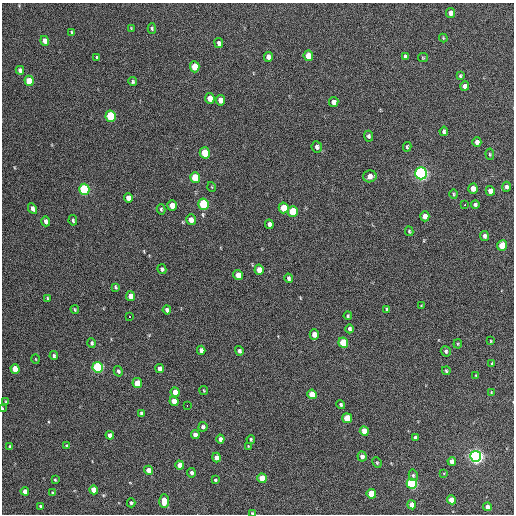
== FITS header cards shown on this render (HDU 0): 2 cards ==
NAXIS1  =                  512 / Axis length
NAXIS2  =                  512 / Axis length

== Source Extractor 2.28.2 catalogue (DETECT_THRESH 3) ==
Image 512 x 512 px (HDU 0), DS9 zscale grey, 1 PNG px = 1 image px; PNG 516 x 516 px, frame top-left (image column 1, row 512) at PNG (2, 3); each listed source drawn as its Kron ellipse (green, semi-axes under 4 px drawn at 4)
Background 394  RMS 19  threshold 57.6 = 3 sigma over >= 5 px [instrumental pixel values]
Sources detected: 133; all 133 listed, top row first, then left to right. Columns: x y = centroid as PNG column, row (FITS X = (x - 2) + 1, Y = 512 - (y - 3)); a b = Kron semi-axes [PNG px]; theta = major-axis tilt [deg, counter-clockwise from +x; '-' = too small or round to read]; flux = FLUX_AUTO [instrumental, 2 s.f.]
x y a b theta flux
450 13 5 4 - 5400
131 28 4 3 - 1100
152 28 5 4 - 2000
72 32 4 3 - 1700
443 38 4 4 - 1300
45 41 5 4 - 6900
219 43 5 4 - 4000
308 56 5 4 - 15000
405 56 4 3 - 3000
268 57 5 4 - 5200
97 58 4 3 - 1700
423 58 5 4 - 1400
195 67 5 5 - 23000
20 70 4 4 - 4000
460 76 4 3 - 1800
29 81 5 4 - 29000
133 82 4 4 - 2100
465 86 5 4 - 6200
210 98 5 4 - 14000
221 100 5 4 - 10000
334 102 5 4 - 5500
111 116 5 5 - 69000
444 131 4 3 - 3000
368 136 5 4 - 2800
477 142 5 4 - 5400
317 147 5 5 - 3700
407 147 5 3 - 1500
205 153 5 5 - 38000
490 154 5 4 - 1500
421 173 6 5 - 390000
370 176 7 6 - 8500
195 178 5 5 - 40000
212 187 5 3 - 980
506 187 5 4 - 3200
84 189 5 5 - 120000
473 189 5 4 - 9000
490 191 5 4 - 6900
454 194 5 4 - 1600
128 198 5 4 - 8500
204 204 6 5 - 92000
475 204 4 4 - 2600
464 205 3 2 - 3000
172 206 5 4 - 12000
32 208 5 4 - 4200
284 208 5 5 - 25000
161 209 5 4 - 2000
293 211 5 5 - 45000
425 216 5 4 - 8700
73 220 5 4 - 2500
191 220 5 4 - 8600
46 221 5 4 - 4900
269 224 5 4 - 4500
409 231 5 3 - 1600
484 236 5 4 - 3600
502 245 5 5 - 26000
162 269 5 4 - 2800
259 270 5 4 - 12000
238 275 5 4 - 13000
289 278 5 4 - 2600
115 287 4 3 - 1800
130 296 5 4 - 11000
48 298 3 3 - 1400
421 306 4 2 - 1000
75 309 4 3 - 1300
387 309 3 3 - 1800
167 310 4 4 - 4200
348 316 4 3 - 1600
129 317 3 2 - 5600
349 329 4 4 - 2800
314 335 5 4 - 8600
491 341 3 3 - 1100
92 343 5 4 - 2200
343 343 5 5 - 46000
458 344 4 4 - 1300
201 350 4 4 - 4800
239 351 5 4 - 2900
446 351 5 5 - 2300
54 356 4 4 - 2700
36 359 4 3 - 890
492 364 3 2 - 1500
98 367 5 5 - 160000
15 369 5 4 - 21000
160 369 5 4 - 6100
118 371 5 4 - 2800
446 371 4 3 - 2000
476 375 3 3 - 940
137 383 5 4 - 21000
204 390 5 3 - 1100
175 392 5 4 - 12000
491 392 4 3 - 1100
312 394 5 4 - 19000
174 401 5 4 - 13000
6 402 4 2 - 970
341 404 5 4 - 2600
187 405 3 2 - 15000
2 408 4 2 - 1100
141 413 4 3 - 2300
347 418 5 5 - 27000
203 427 5 4 - 3400
364 431 5 4 - 13000
110 435 4 4 - 6600
195 435 4 4 - 7400
415 437 4 3 - 3300
220 439 4 4 - 4900
251 439 4 3 - 1600
66 446 4 4 - 1800
248 446 4 2 - 750
10 447 3 3 - 1800
362 456 5 4 - 4600
476 456 5 5 - 490000
216 457 5 4 - 7100
452 461 4 4 - 8700
377 463 5 3 - 1500
180 465 4 4 - 12000
149 470 5 4 - 12000
191 473 4 4 - 3500
444 473 4 2 - 930
413 475 6 4 -76 2000
262 478 5 4 - 20000
55 480 4 3 - 1500
215 480 3 3 - 1800
412 484 5 5 - 160000
94 490 4 4 - 15000
25 491 4 4 - 7000
53 493 4 3 - 1500
371 494 5 4 - 30000
452 500 5 4 - 17000
164 501 7 5 -89 16000
131 503 5 4 - 2500
412 505 4 4 - 10000
41 506 3 3 - 1900
488 507 4 4 - 9600
252 513 4 3 - 1600
At the frame edge (FLAGS 8, measured only in part): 2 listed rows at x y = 2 408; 252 513